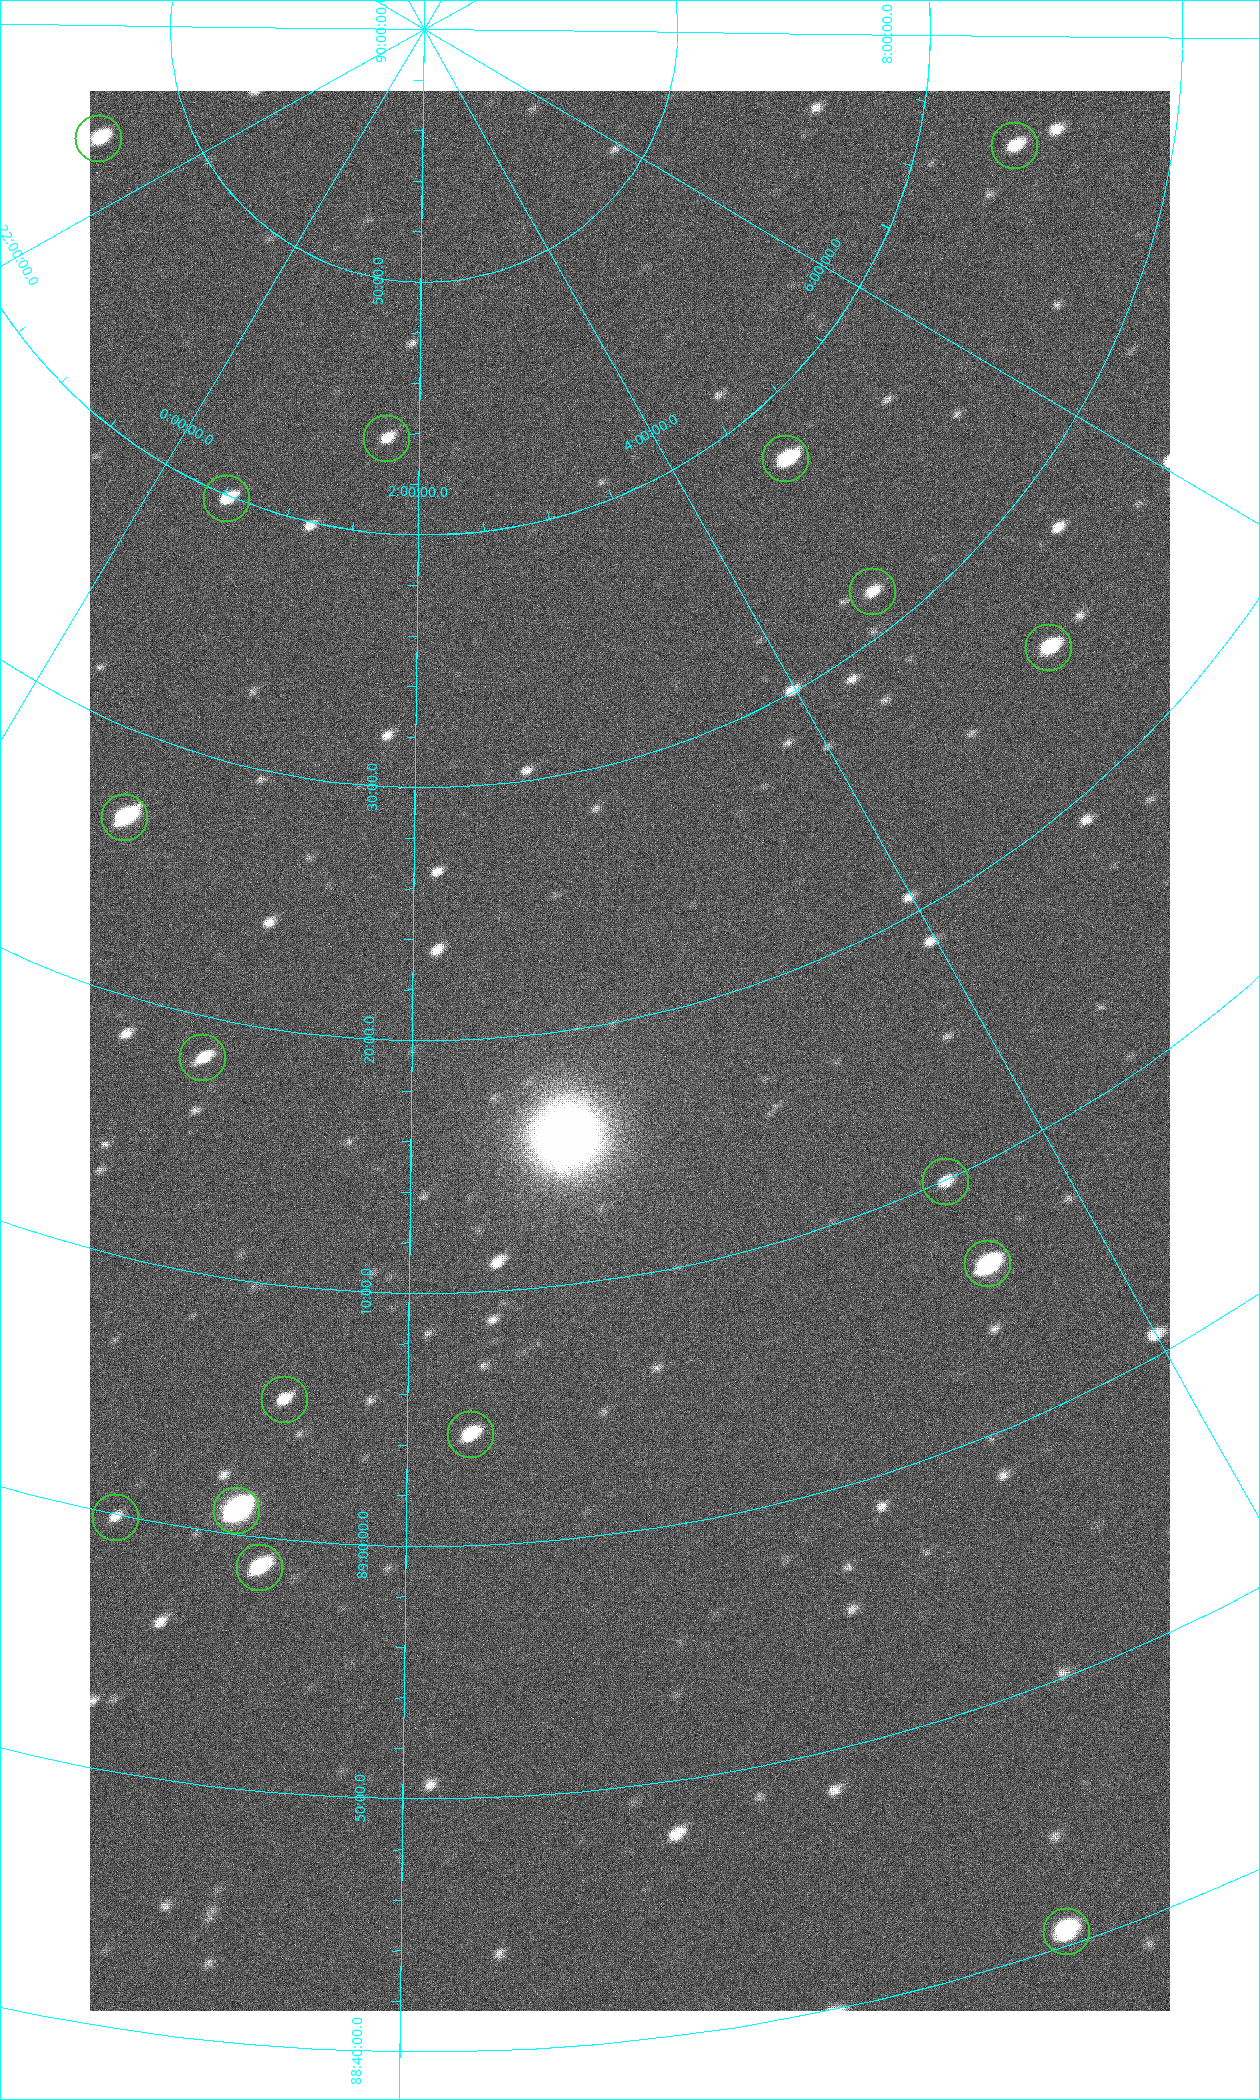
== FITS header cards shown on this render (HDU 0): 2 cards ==
NAXIS1  =                 1080 / length of data axis 1
NAXIS2  =                 1920 / length of data axis 2

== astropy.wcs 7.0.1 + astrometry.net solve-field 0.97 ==
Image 1080 x 1920 px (HDU 0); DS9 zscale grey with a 90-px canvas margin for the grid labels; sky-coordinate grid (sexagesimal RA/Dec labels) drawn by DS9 from the SOLVED WCS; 17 Tycho-2 reference stars matched to detected sources circled (green)
Header WCS: none
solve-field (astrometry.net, Tycho-2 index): SOLVED blind (the file carries no WCS)
Solved WCS: RA---TAN-SIP/DEC--TAN-SIP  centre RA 02:48:13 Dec +89:19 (42.06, +89.31 deg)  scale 2.37 arcsec/px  FOV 42.7' x 75.9'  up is +11 deg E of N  parity flipped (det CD > 0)
(file carries no celestial WCS; the grid is the blind solution)
Tycho-2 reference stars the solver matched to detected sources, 17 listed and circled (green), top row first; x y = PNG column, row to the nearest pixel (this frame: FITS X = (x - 90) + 1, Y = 1920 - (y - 91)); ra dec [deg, ICRS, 3 dp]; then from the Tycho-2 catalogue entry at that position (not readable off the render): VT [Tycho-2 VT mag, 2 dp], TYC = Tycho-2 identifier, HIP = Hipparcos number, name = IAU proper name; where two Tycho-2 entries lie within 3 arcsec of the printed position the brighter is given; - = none
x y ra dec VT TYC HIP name
98 138 319.196 +89.774 9.69 4661-2-1 - -
1014 145 109.548 +89.604 10.58 4630-45-1 - -
386 438 25.399 +89.729 11.04 4627-64-1 - -
785 458 70.692 +89.630 9.34 4629-37-1 - -
226 498 7.906 +89.665 10.51 4627-6-1 - -
872 591 69.250 +89.526 11.02 4629-45-1 - -
1048 647 75.971 +89.421 9.41 4629-33-1 - -
124 817 9.931 +89.444 8.22 4627-49-1 3128 -
202 1057 18.559 +89.307 10.52 4627-75-1 - -
945 1181 55.017 +89.166 11.19 4628-70-1 - -
987 1263 55.225 +89.105 8.15 4628-68-1 17195 -
284 1399 24.867 +89.092 10.76 4627-125-1 - -
470 1434 32.549 +89.073 9.84 4628-149-1 - -
236 1510 23.461 +89.016 6.47 4627-259-1 7283 -
115 1517 19.000 +88.998 11.53 4627-46-1 - -
259 1567 24.587 +88.980 9.00 4627-86-1 - -
1066 1931 49.382 +88.676 8.64 4628-25-1 - -